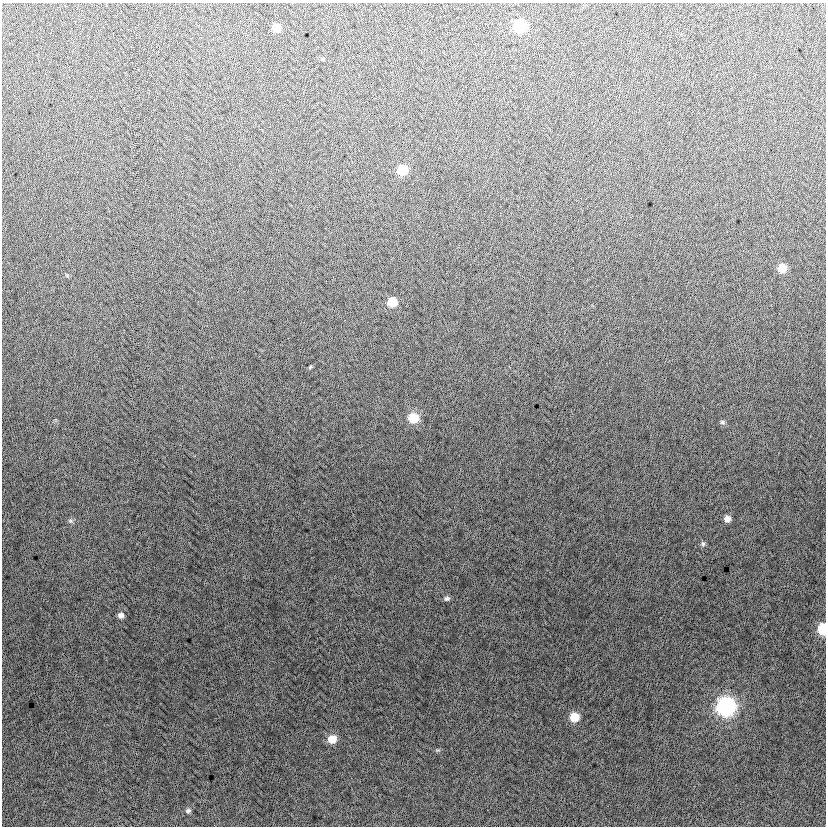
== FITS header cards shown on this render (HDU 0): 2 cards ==
NAXIS1  =                  824
NAXIS2  =                  824

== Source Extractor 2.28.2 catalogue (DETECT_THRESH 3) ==
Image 824 x 824 px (HDU 0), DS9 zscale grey, 1 PNG px = 1 image px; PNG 828 x 828 px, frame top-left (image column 1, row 824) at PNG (2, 3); no overlay
Background -4.03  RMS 13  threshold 37.8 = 3 sigma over >= 5 px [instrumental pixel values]
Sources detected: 19; all 19 listed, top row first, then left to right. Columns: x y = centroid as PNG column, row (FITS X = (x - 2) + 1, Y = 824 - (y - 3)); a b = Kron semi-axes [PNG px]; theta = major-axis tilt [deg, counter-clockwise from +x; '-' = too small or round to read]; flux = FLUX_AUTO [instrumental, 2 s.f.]
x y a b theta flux
520 26 8 8 - 53000
276 28 7 7 - 11000
323 59 6 3 -71 730
402 170 8 7 - 23000
782 268 8 8 - 12000
392 302 8 7 - 17000
310 367 3 3 - 900
413 418 9 9 - 20000
722 422 8 6 -33 1700
727 519 7 7 - 4600
70 521 7 5 -21 1800
703 544 7 6 - 2000
447 598 7 6 - 2300
121 615 8 7 - 3300
823 629 8 6 -90 37000
726 706 9 9 - 240000
574 717 8 8 - 17000
332 739 9 8 - 11000
188 811 7 6 - 2000
At the frame edge (FLAGS 8, measured only in part): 1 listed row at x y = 823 629